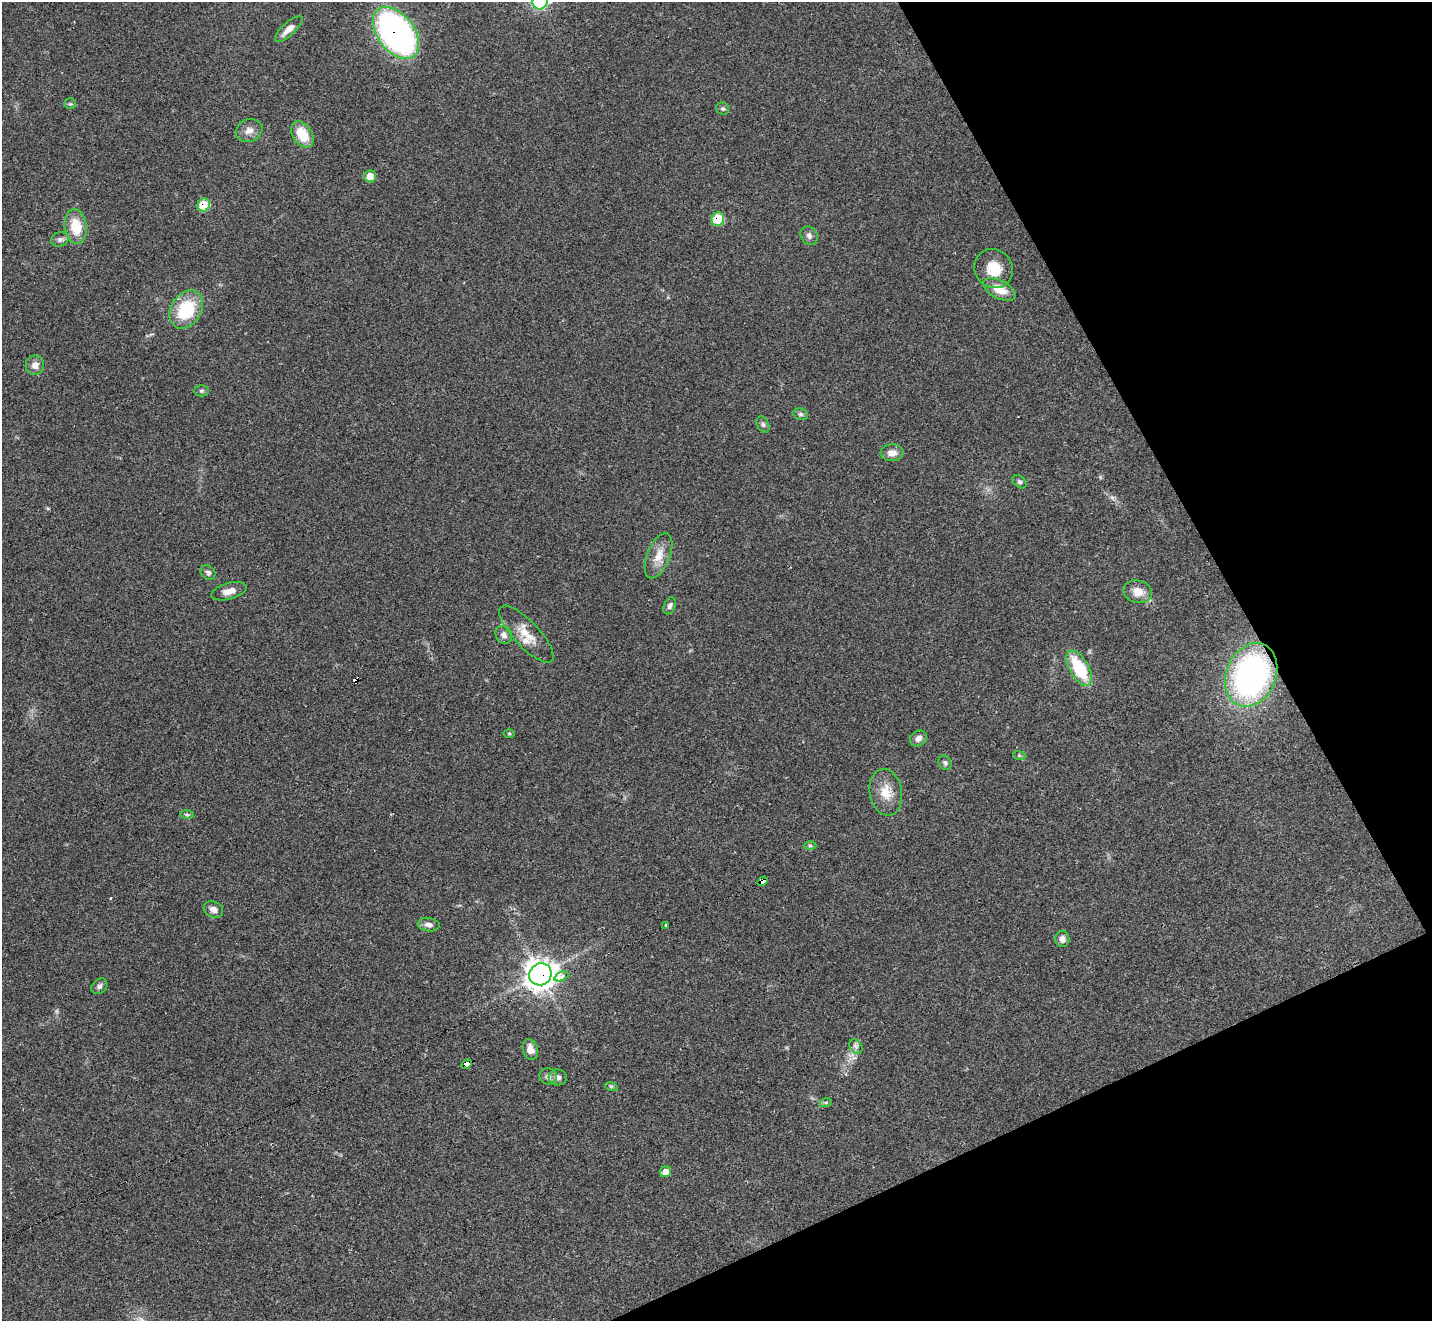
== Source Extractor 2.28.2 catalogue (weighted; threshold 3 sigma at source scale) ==
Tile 12 of 4 x 4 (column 4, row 3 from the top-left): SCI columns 4293-5722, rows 1605-2923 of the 5722 x 5711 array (HDU 1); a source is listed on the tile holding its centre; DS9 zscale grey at full resolution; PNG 1434 x 1323 px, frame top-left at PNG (2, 2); each listed source drawn as its Kron ellipse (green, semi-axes under 4 px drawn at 4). Shown black and unused: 22% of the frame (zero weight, under 2 of 3 exposures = <1% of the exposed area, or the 3 px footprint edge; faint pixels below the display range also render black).
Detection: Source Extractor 2.28.2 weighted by HDU 2 'WHT'; one run over the whole footprint, this tile lists its part. Background 0.0674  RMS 0.0061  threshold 0.0276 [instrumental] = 3 sigma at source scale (4.5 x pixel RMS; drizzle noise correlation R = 1.50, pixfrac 1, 0.05/0.05 arcsec/px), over >= 5 px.
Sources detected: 58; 1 too faint to see at this stretch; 2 cosmic-ray / hot-pixel residue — neither listed nor drawn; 1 inside a brighter listed object's ellipse — not listed separately; the other 54 listed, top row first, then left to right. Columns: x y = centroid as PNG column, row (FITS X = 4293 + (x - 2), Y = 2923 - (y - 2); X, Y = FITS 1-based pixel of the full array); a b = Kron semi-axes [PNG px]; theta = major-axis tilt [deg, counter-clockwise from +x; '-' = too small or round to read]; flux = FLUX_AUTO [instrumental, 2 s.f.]
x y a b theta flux
540 2 8 7 - 83
289 29 18 6 42 5.3
396 33 29 18 -53 190
70 104 6 5 - 1
723 109 7 6 - 1.2
249 131 14 11 24 4.7
302 134 14 9 -57 15
370 176 6 6 - 7.3
204 205 6 6 - 17
718 219 7 6 - 20
76 226 17 11 -82 16
809 236 10 8 -55 2.5
60 239 9 7 25 2
994 269 20 19 - 15
999 289 18 9 -27 10
186 310 20 15 58 30
35 365 10 9 - 4.1
201 391 7 5 0 1.3
801 414 7 5 -20 1.4
763 424 8 5 -63 1.5
892 453 11 8 4 4.7
1020 482 8 5 -39 1.4
659 556 24 11 68 9.1
208 572 8 7 - 1.5
229 591 18 8 15 5.5
1138 592 14 11 -16 7.5
670 606 9 5 67 1.9
526 634 37 12 -47 12
504 635 9 8 - 3
1079 668 19 9 -61 33
1251 675 33 25 67 170
509 733 6 4 -1 0.82
918 738 9 7 35 3.2
1019 755 6 4 -20 0.77
945 763 8 6 -57 1.5
886 792 23 16 -80 12
187 815 7 4 -1 1.1
810 845 6 4 -1 0.92
762 881 5 4 - 160
213 909 10 7 -28 3.1
429 925 11 6 -6 3.5
666 925 3 3 - 3.4
1062 939 8 7 - 2.7
540 974 11 10 - 650
561 976 7 4 22 16
99 986 9 7 41 1.9
856 1046 8 6 -55 1.9
530 1049 11 7 -73 5
467 1064 5 3 - 50
548 1076 9 8 - 2.7
558 1077 9 8 - 2.7
611 1086 6 4 -17 0.89
826 1102 6 4 19 0.82
665 1172 6 5 - 5.2
Overlapping masked pixels (flux is a lower limit): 7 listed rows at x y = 396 33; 204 205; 718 219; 1251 675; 762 881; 540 974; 467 1064
Isophote crosses this tile's border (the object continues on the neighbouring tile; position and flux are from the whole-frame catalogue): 1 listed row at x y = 540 2